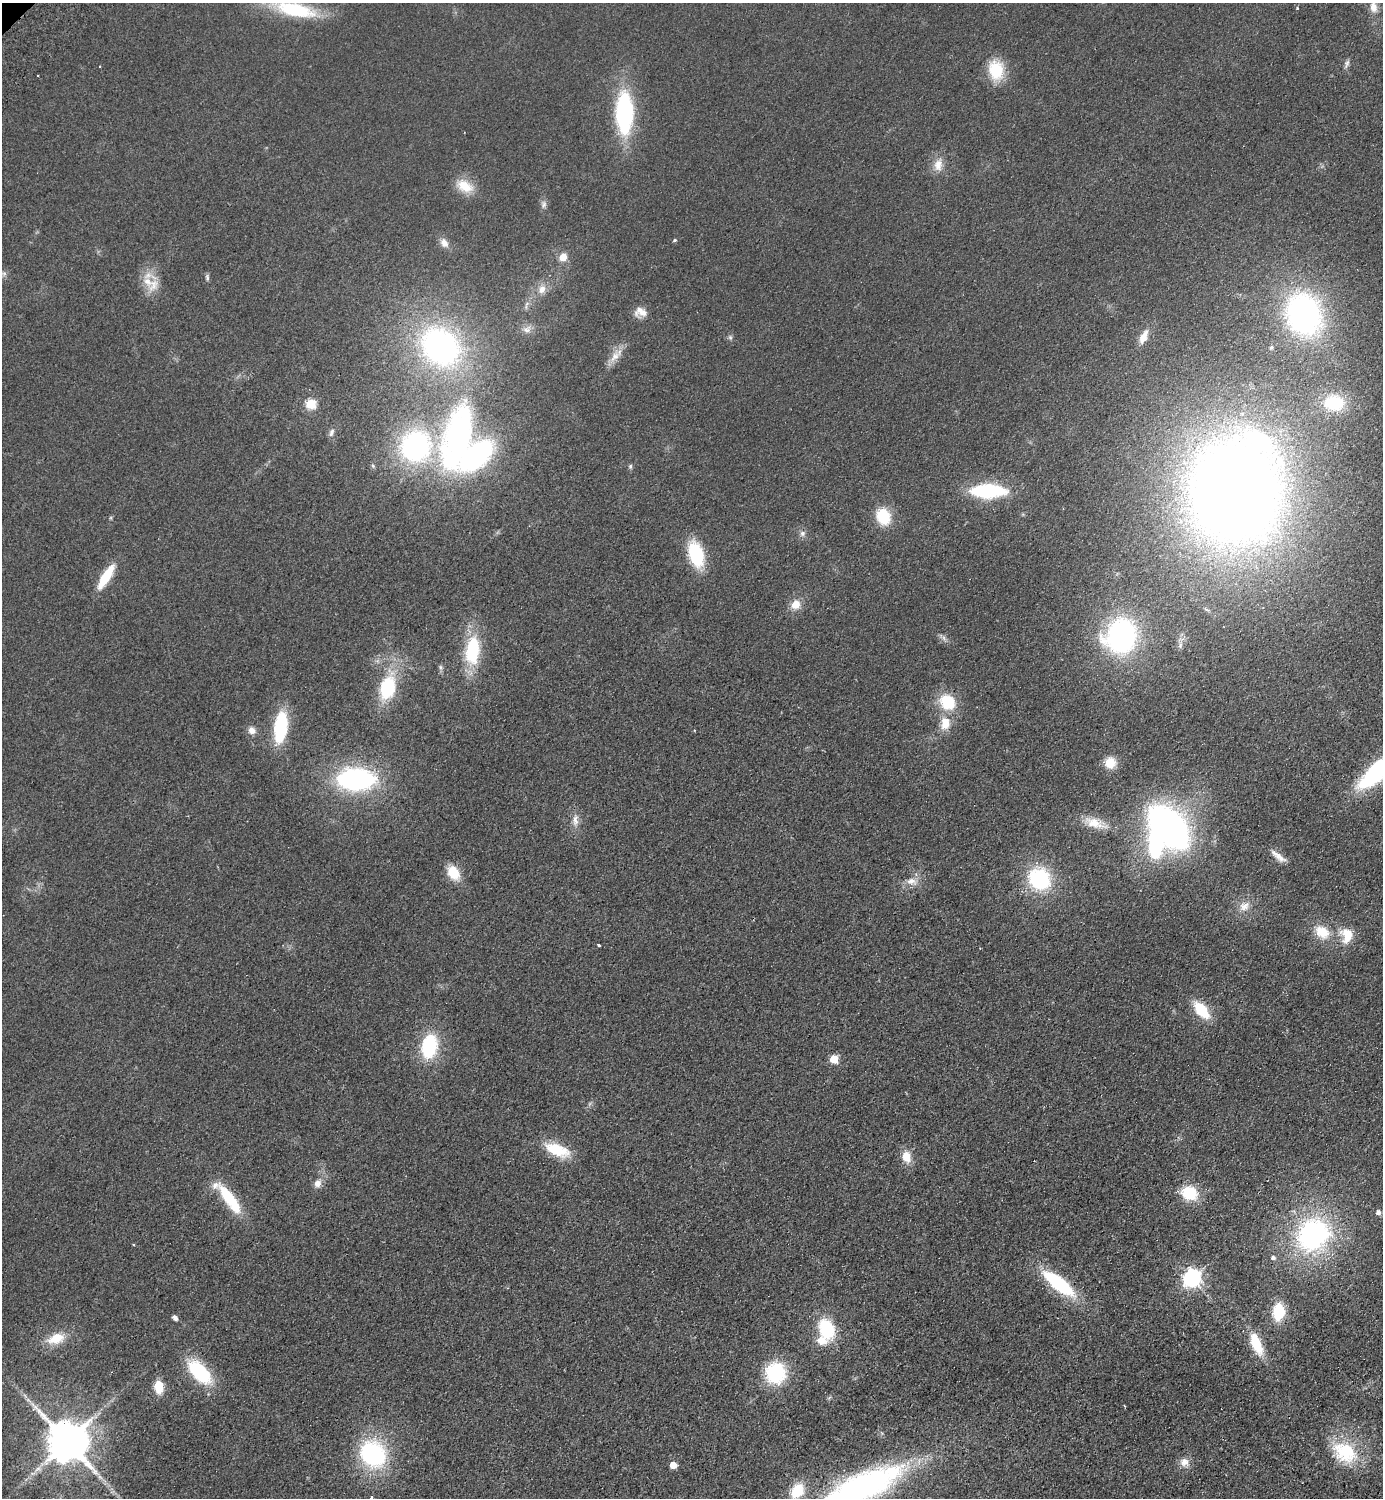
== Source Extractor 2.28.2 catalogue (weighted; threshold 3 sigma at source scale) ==
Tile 6 of 4 x 4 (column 2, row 2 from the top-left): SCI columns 1582-2962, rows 3036-4531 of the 6066 x 6072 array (HDU 1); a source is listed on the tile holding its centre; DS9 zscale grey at full resolution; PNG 1385 x 1500 px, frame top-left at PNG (2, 3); no overlay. Shown black and unused: <1% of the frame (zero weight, under 2 of 3 exposures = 3% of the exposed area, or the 3 px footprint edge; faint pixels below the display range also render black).
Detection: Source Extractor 2.28.2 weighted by HDU 2 'WHT'; one run over the whole footprint, this tile lists its part. Background 0.0559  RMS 0.0097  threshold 0.0436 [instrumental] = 3 sigma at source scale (4.5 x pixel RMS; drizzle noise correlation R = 1.50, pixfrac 1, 0.05/0.05 arcsec/px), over >= 5 px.
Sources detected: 100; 2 too faint to see at this stretch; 3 inside a brighter object's white glare — not listed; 3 inside a brighter listed object's ellipse — not listed separately; the other 92 listed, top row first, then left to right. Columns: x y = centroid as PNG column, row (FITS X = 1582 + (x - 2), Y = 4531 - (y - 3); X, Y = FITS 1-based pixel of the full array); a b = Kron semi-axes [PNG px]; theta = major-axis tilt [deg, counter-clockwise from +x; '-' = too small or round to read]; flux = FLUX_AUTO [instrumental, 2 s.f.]
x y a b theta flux
1373 7 17 10 -84 10
1297 8 4 4 - 1.2
295 10 51 16 -12 64
1347 64 13 5 69 3.2
996 70 20 15 -82 39
624 113 36 15 -89 140
938 165 18 12 80 12
465 186 23 14 -29 20
544 204 11 7 74 3.6
674 240 5 4 - 1.2
444 243 13 10 -60 7.1
563 257 5 5 - 21
207 277 8 5 -80 2.1
147 281 22 11 -55 17
542 289 13 9 61 8.8
527 303 7 4 20 2
640 312 16 12 -2 9.7
1304 314 38 31 -70 270
527 329 14 9 26 6.3
1143 337 16 8 65 12
730 338 7 5 -69 2
440 347 40 32 -45 270
1271 347 6 5 - 1.7
615 356 19 10 48 11
1334 403 18 14 -4 46
311 404 6 5 - 57
331 432 12 6 72 3.4
458 439 68 29 76 300
415 446 29 28 - 180
373 466 6 4 -72 1.3
630 466 7 5 87 1.7
988 491 33 13 0 83
1234 491 74 64 -89 2000
883 516 17 13 -67 35
802 533 8 8 - 3.6
696 554 24 13 -74 61
106 577 24 7 58 37
795 604 12 10 52 11
1121 636 31 27 62 220
944 638 7 4 -71 2.3
1180 645 10 6 75 3.6
472 650 30 15 83 64
440 667 6 4 -71 1.8
387 687 20 14 75 64
948 702 22 18 -48 34
945 723 14 11 88 16
281 727 27 11 83 72
252 730 10 9 - 6
1110 763 12 12 - 15
1376 772 36 13 44 150
356 779 30 17 -1 180
575 820 17 8 88 7.5
1095 823 31 12 -18 19
1168 827 35 21 -50 460
1278 856 24 7 -38 8.3
453 873 17 11 -56 22
1039 879 21 18 -51 90
912 881 16 10 -11 9.4
1244 906 16 12 28 11
1322 932 20 14 -38 21
1347 935 20 15 -87 19
599 945 3 3 - 1.8
1201 1010 19 10 -48 37
429 1046 21 13 78 73
834 1059 5 5 - 37
557 1150 30 13 -23 34
906 1157 14 11 -78 14
317 1183 11 9 61 6.6
1189 1193 16 13 -20 36
229 1197 42 12 -48 45
1378 1212 7 6 - 3.6
1313 1234 36 31 45 190
134 1245 3 2 - 0.97
1273 1257 6 5 - 2.7
1192 1278 7 7 - 400
1059 1283 35 12 -38 81
1278 1312 14 9 87 42
175 1318 6 5 - 3.5
826 1328 22 14 -66 51
56 1338 21 12 18 22
1256 1344 25 10 -67 31
199 1372 29 14 -46 69
775 1373 21 20 - 66
159 1387 12 8 -82 21
1124 1406 4 2 - 0.79
67 1441 12 11 - 3800
1345 1452 35 26 -34 57
373 1454 25 21 -45 130
1184 1462 12 11 - 8.1
673 1465 5 5 - 16
863 1485 99 31 23 280
372 1497 4 3 - 1.3
Overlapping masked pixels (flux is a lower limit): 1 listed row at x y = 1376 772
Isophote crosses this tile's border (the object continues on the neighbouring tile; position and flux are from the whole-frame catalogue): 3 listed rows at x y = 1373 7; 1376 772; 863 1485